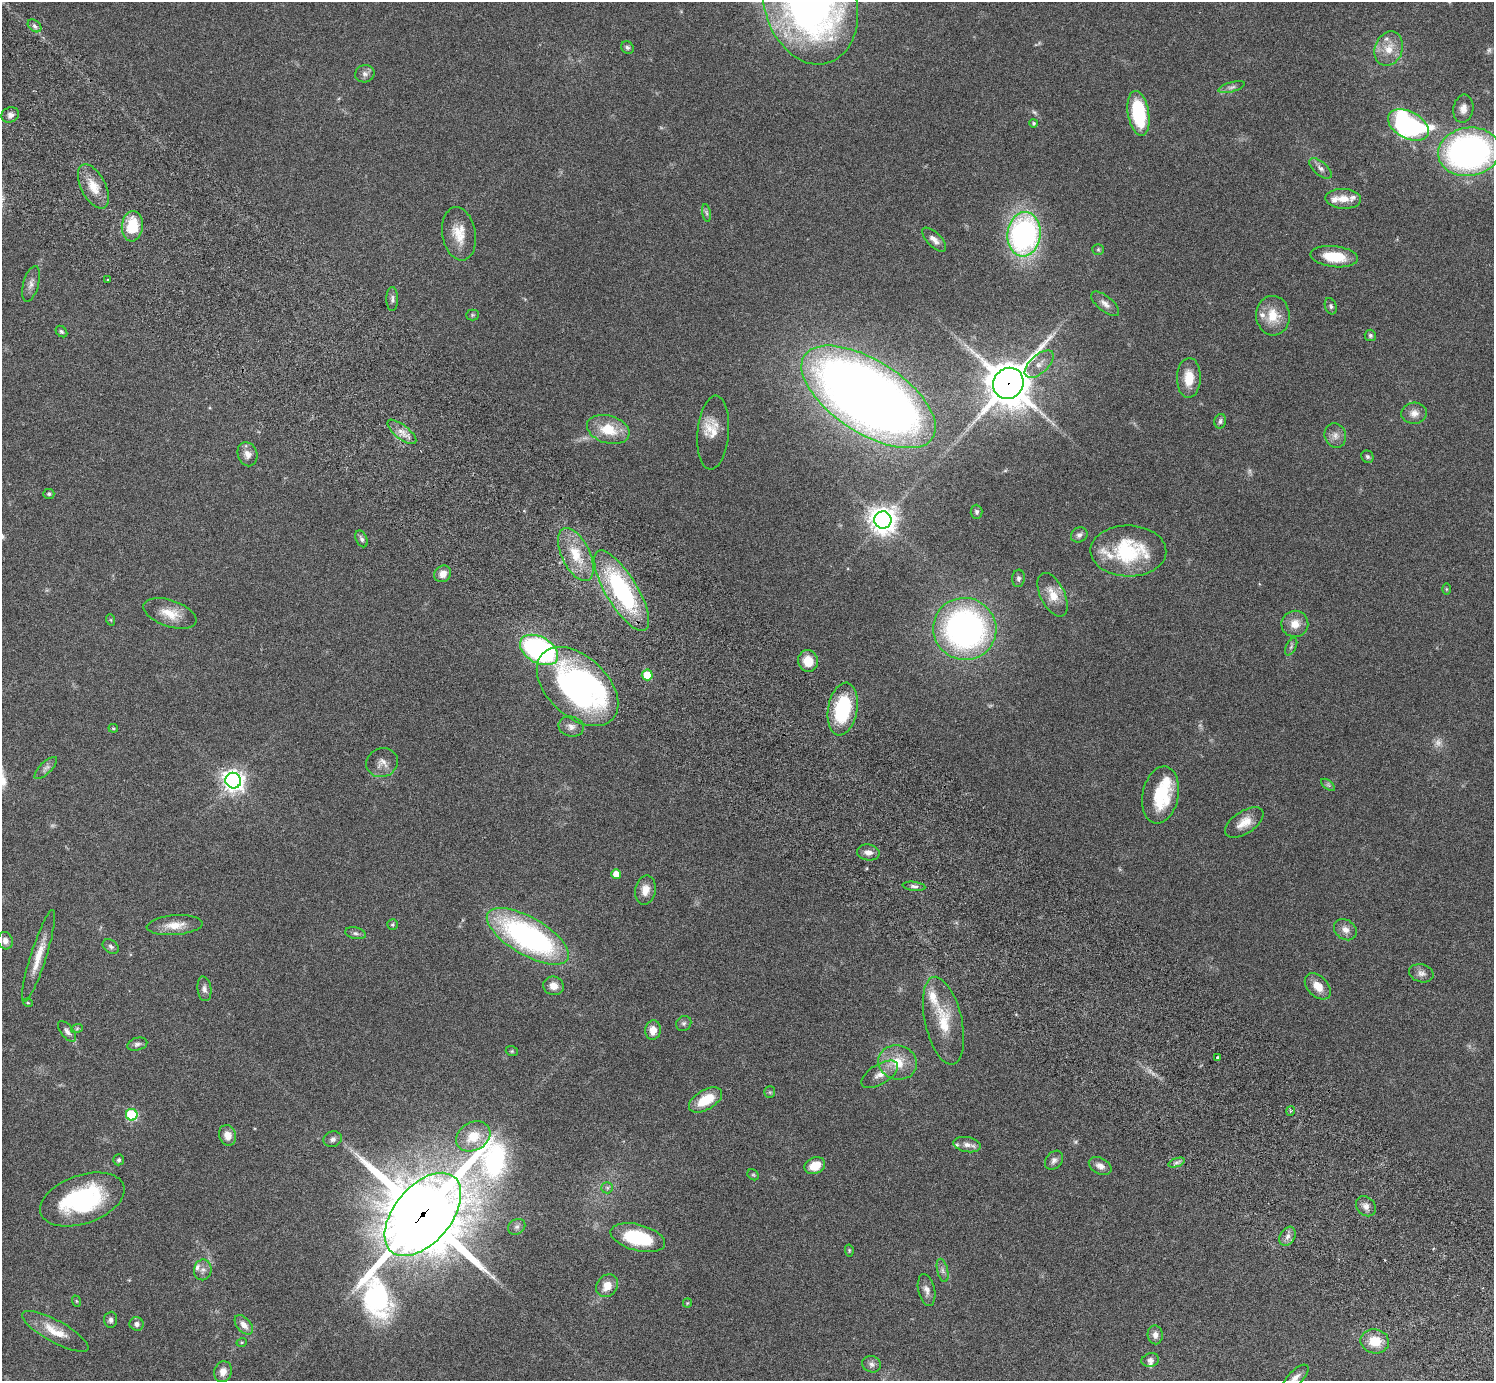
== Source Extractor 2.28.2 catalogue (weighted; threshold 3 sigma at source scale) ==
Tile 11 of 4 x 4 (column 3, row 3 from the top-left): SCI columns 3032-4523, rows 1726-3104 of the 6059 x 6069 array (HDU 1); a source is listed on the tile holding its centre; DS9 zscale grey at full resolution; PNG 1496 x 1383 px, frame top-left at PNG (2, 2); each listed source drawn as its Kron ellipse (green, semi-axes under 4 px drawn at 4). Shown black and unused: <1% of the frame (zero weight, under 3 of 6 exposures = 3% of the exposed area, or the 3 px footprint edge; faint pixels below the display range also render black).
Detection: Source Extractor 2.28.2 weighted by HDU 2 'WHT'; one run over the whole footprint, this tile lists its part. Background 0.0834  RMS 0.0047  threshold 0.0191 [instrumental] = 3 sigma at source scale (4.09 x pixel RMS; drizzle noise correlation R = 1.36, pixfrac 0.8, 0.05/0.05 arcsec/px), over >= 5 px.
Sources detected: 156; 6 too faint to see at this stretch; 1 inside a brighter object's white glare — neither listed nor drawn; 10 inside a brighter listed object's ellipse — not listed separately; the other 139 listed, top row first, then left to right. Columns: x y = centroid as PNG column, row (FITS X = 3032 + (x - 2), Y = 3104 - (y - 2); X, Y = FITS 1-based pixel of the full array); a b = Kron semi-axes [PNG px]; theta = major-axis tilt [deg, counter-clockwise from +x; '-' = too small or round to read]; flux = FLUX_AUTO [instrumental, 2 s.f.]
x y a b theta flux
810 2 63 46 -74 260
34 26 8 5 -41 1.3
627 47 7 6 - 0.9
1389 49 17 13 68 7
365 74 10 8 13 1.7
1232 87 13 5 16 1.6
1463 109 14 10 80 3.2
1138 113 22 10 -80 28
10 115 9 7 25 1.9
1034 123 4 4 - 0.76
1408 125 22 13 -28 110
1469 152 31 24 9 140
1321 168 13 6 -41 2
93 186 24 12 -63 7.4
1343 199 18 10 -3 5.1
706 213 9 4 -81 0.92
132 226 15 10 84 14
459 234 27 16 -80 8.9
1024 234 22 16 84 110
934 240 15 7 -45 2.8
1098 249 6 5 - 0.68
1334 257 24 10 -7 13
108 279 3 2 - 0.47
31 284 18 7 74 2.4
392 299 12 6 89 1.3
1105 304 17 7 -39 2.5
1331 306 8 5 -69 0.98
472 315 6 5 - 0.63
1273 316 20 17 -85 9.2
61 331 6 5 - 0.77
1370 335 6 5 - 0.86
1039 364 18 9 43 4.2
1189 378 20 12 89 7.8
1008 383 16 15 - 1500
868 397 76 36 -33 630
1414 413 13 10 5 3.2
1220 421 7 6 - 1.1
608 429 22 13 -17 12
402 432 17 7 -38 3.6
713 433 37 16 85 8.2
1335 435 12 10 -73 2.8
247 454 12 9 -70 2.9
1367 457 6 6 - 0.9
49 494 5 5 - 0.69
977 512 7 6 - 1
883 520 9 8 - 500
1079 535 8 7 - 1.5
361 539 9 5 -67 1.2
1128 551 38 25 -1 34
576 555 28 14 -64 13
443 574 9 8 - 3.7
1018 578 9 6 85 1.3
1447 589 6 4 -89 0.45
622 591 46 15 -59 61
1053 595 23 12 -64 6.7
170 613 27 13 -19 7.8
111 620 6 3 -71 0.43
1295 624 13 13 - 5.1
965 629 32 31 - 140
1291 647 9 5 63 1
539 650 21 13 -29 85
808 661 11 10 - 6.9
647 675 5 5 - 13
578 687 48 30 -43 130
843 709 26 14 80 30
571 727 13 10 -13 2.6
113 728 5 4 - 0.51
382 763 16 14 25 3.6
46 768 14 6 44 1.7
233 781 8 7 - 290
1328 785 8 4 -37 0.86
1161 795 29 18 79 21
1244 822 22 11 33 6
868 852 11 8 -9 2.7
616 874 5 5 - 6.1
914 886 11 4 -7 1.2
645 890 15 10 78 4.4
175 925 28 10 4 6.2
392 925 5 5 - 0.72
1345 930 12 9 -37 2.9
355 933 10 5 -13 1.3
528 936 46 19 -30 100
5 941 9 7 -74 2.2
111 947 9 6 -34 1.2
38 956 48 8 72 8.4
1421 973 12 9 -15 2.2
553 986 10 9 - 3.8
1318 986 15 10 -46 5.3
204 989 12 7 -83 1.8
28 1003 5 3 - 0.37
943 1021 45 18 -77 16
684 1023 8 7 - 1.1
77 1028 6 4 20 0.57
653 1030 9 8 - 4.3
67 1031 12 6 -52 1.7
137 1044 10 6 16 1.3
512 1051 6 5 - 0.56
1217 1057 3 2 - 0.42
898 1062 19 17 -15 10
880 1074 20 10 32 4.3
770 1092 6 5 - 0.7
705 1100 18 9 31 11
1291 1111 5 4 - 0.7
132 1115 6 6 - 37
227 1135 10 8 -72 3.5
473 1136 18 14 30 9.4
333 1139 9 7 21 1.6
967 1145 14 7 -9 2.7
119 1160 5 5 - 0.85
1054 1160 10 8 48 1.9
1176 1163 9 4 19 1.1
815 1166 11 8 22 7.2
1100 1166 12 8 -29 2.6
753 1175 6 5 - 0.6
607 1188 6 5 - 0.85
82 1199 44 24 19 51
1366 1206 11 9 -46 2.3
423 1214 49 28 50 4500
517 1227 9 7 33 1.4
1288 1236 10 7 59 2
638 1238 28 13 -15 25
849 1250 6 4 -80 0.49
203 1270 10 9 - 2
943 1270 12 5 -76 1.5
607 1286 12 10 51 5.2
927 1290 16 8 -78 2.7
76 1301 6 3 -70 0.39
687 1303 4 4 - 0.43
111 1320 8 6 85 1.3
137 1324 7 6 - 1.6
244 1325 11 7 -50 3.2
55 1331 37 11 -29 8.9
1155 1335 9 7 -86 2.4
1375 1341 14 12 -11 9
242 1342 5 3 - 0.42
1150 1360 9 6 13 1.5
871 1364 9 8 - 1.7
223 1372 11 8 73 3.5
1295 1378 17 7 45 3
Overlapping masked pixels (flux is a lower limit): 3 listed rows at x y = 1008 383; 868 397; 423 1214
Isophote crosses this tile's border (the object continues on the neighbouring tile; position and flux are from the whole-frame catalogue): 3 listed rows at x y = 810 2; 1469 152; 1295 1378